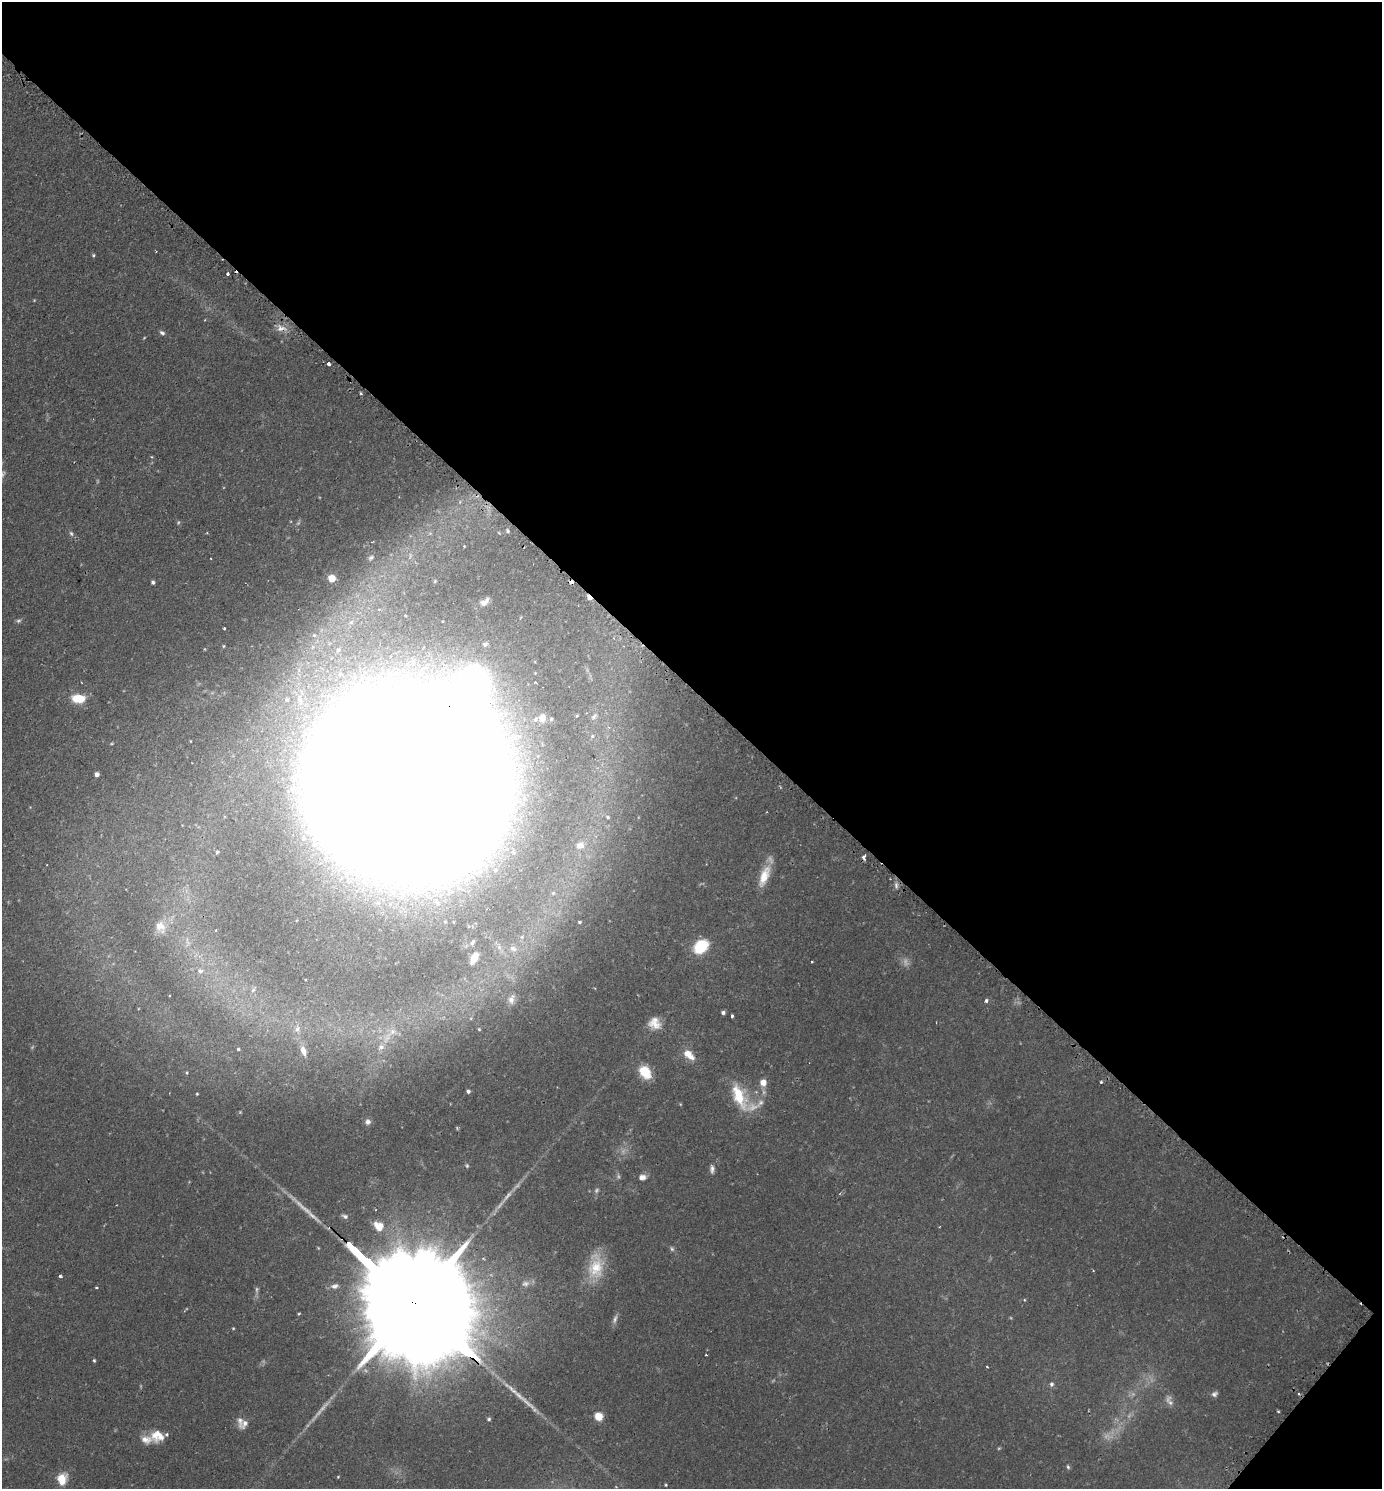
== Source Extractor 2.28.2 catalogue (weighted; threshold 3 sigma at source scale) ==
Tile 8 of 4 x 4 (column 4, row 2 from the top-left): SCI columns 4459-5838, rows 3006-4492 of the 6013 x 6010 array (HDU 1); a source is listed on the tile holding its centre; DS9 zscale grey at full resolution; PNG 1384 x 1491 px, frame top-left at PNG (2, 2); no overlay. Shown black and unused: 47% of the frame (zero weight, under 2 of 3 exposures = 3% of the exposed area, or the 3 px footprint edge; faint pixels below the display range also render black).
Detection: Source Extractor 2.28.2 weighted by HDU 2 'WHT'; one run over the whole footprint, this tile lists its part. Background 0.106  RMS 0.0055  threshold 0.0245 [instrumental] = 3 sigma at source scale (4.5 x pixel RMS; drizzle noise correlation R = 1.50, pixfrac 1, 0.05/0.05 arcsec/px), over >= 5 px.
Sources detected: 107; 7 too faint to see at this stretch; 2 inside a brighter object's white glare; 4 cosmic-ray / hot-pixel residue — not listed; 6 inside a brighter listed object's ellipse — not listed separately; the other 88 listed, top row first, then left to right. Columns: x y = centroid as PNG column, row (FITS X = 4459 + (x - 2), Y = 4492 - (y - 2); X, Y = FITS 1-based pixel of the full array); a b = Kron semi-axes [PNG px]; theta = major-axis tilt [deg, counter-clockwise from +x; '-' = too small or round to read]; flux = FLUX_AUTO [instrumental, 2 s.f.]
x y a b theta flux
93 255 4 4 - 0.67
228 274 3 3 - 3.3
281 328 15 8 2 4.2
162 333 8 5 -27 1.3
329 364 3 3 - 9.2
361 394 3 2 - 1.1
507 531 5 3 - 0.72
71 533 8 5 -62 1.2
371 558 10 5 43 1.4
332 578 6 6 - 7.2
153 582 4 4 - 1.2
589 597 5 3 - 5.8
484 602 14 8 37 3.6
18 621 7 5 2 1.1
224 628 3 2 - 0.65
485 644 7 6 - 1.6
223 646 4 4 - 0.61
535 682 3 3 - 0.74
78 698 14 9 -3 13
542 718 9 8 - 6.1
551 719 5 5 - 1.2
97 774 4 4 - 2.2
406 783 105 87 16 7400
292 789 13 11 22 7.6
608 817 6 5 - 0.96
580 845 10 9 - 4
217 852 5 4 - 0.77
495 870 7 6 - 1.5
764 876 28 10 68 11
896 885 9 5 -81 1.8
580 922 3 2 - 0.55
160 926 16 12 -63 6.9
472 942 10 5 62 1.4
701 946 11 8 45 35
513 948 10 7 -25 2.4
474 958 11 6 61 7
812 962 3 2 - 0.5
200 971 8 7 - 2.3
253 990 7 5 45 1.2
511 999 13 7 73 3.1
986 1001 5 4 - 1.2
723 1013 4 4 - 1.3
732 1016 4 3 - 1.2
655 1024 19 11 -11 6.6
297 1029 8 6 73 1.7
479 1029 4 3 - 0.54
381 1047 7 6 - 1.8
238 1049 3 3 - 0.57
303 1051 11 6 -71 3.2
689 1054 15 8 -42 7
645 1072 14 10 -57 13
187 1073 4 3 - 0.48
763 1082 8 8 - 4.6
1101 1082 3 3 - 0.78
468 1091 4 4 - 1.4
739 1096 31 13 -65 21
368 1122 8 7 - 2.2
457 1128 5 3 - 0.67
467 1166 6 4 -89 0.8
712 1169 10 5 -89 2
642 1177 8 6 2 2.9
345 1216 9 6 -19 1.7
378 1226 15 12 -37 7.4
672 1249 7 5 -73 1.1
596 1267 35 20 82 20
60 1276 3 3 - 0.98
525 1284 10 8 11 2.7
334 1286 10 6 18 2.2
97 1288 3 3 - 1.2
257 1290 10 5 -89 1.4
413 1303 117 22 -43 38000
299 1314 4 3 - 0.53
615 1319 13 6 73 2.2
233 1328 4 3 - 0.46
706 1355 2 2 - 0.49
94 1360 4 3 - 0.7
1051 1384 6 6 - 1.3
1214 1394 8 6 25 1.7
1169 1401 16 8 -64 3.1
1278 1411 4 3 - 0.49
598 1416 5 5 - 23
489 1419 5 4 - 0.89
240 1421 17 7 -87 3.1
157 1436 18 15 0 8.8
1068 1467 6 4 -73 0.92
338 1477 4 4 - 0.5
62 1479 12 9 79 10
666 1485 3 3 - 0.54
Overlapping masked pixels (flux is a lower limit): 3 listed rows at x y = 589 597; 406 783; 413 1303